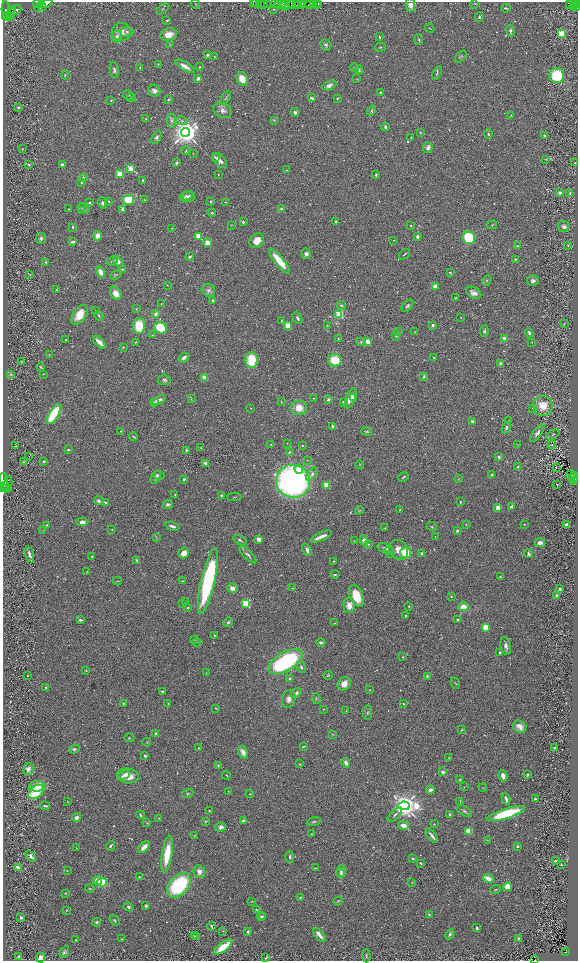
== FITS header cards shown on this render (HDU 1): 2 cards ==
NAXIS1  =                 1151
NAXIS2  =                 1917

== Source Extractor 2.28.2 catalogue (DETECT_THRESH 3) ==
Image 1151 x 1917 px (HDU 1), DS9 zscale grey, zoomed out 1/2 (1 PNG px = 2 x 2 image px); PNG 580 x 963 px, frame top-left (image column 2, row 1917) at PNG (3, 2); each listed source drawn as its Kron ellipse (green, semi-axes under 4 px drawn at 4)
Background 0.524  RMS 0.025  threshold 0.0765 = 3 sigma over >= 5 px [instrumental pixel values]
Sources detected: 708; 70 cannot appear on this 1/2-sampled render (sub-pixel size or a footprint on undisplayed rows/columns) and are neither listed nor drawn; of the other 638, the 500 brightest by FLUX_AUTO listed and drawn (138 fainter detections omitted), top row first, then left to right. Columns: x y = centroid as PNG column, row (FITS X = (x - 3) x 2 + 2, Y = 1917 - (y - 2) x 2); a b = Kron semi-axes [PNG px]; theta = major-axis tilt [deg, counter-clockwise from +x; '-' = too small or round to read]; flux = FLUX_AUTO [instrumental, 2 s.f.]
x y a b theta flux
37 3 5 3 - 2700
45 3 7 3 8 7600
253 3 2 1 - 37
257 3 5 2 - 51
261 3 2 1 - 400
285 3 4 2 - 730
292 3 2 1 - 250
298 3 2 1 - 430
302 3 2 1 - 35
310 3 3 2 - 54
314 3 3 2 - 570
316 3 2 1 - 44
318 3 2 1 - 140
570 3 2 2 - 250
573 3 2 2 - 230
196 4 5 2 - 3.4
267 4 3 2 - 670
275 4 4 2 - 840
281 4 2 1 - 590
308 4 2 1 - 20
475 4 3 2 - 2.8
577 4 2 1 - 550
263 5 4 1 - 85
278 5 3 2 - 1200
291 5 4 3 - 700
296 5 2 1 - 420
410 5 7 5 -81 34
574 5 2 1 - 130
42 6 4 2 - 3100
285 6 5 2 - 690
301 6 2 2 - 330
39 7 4 3 - 3800
575 7 5 3 - 1000
506 8 5 2 - 5.5
162 9 7 3 35 5.6
274 9 3 2 - 3.3
12 10 3 2 - 2400
15 10 6 3 31 6500
6 11 10 3 -85 4200
11 14 6 2 76 3300
8 15 3 2 - 2000
5 17 4 2 - 1000
479 17 5 4 - 7.3
167 20 3 2 - 6.6
430 28 5 2 - 3.5
510 31 6 3 -87 13
121 32 9 9 - 46
127 32 7 5 -2 14
561 33 3 3 - 330
169 35 8 6 22 56
117 36 6 5 - 17
379 37 3 2 - 4.2
419 40 5 3 - 5.9
170 44 4 2 - 3.9
326 45 6 4 -55 10
380 47 5 3 - 4.9
208 55 3 3 - 8.2
214 56 3 2 - 2.9
461 57 7 3 47 6.3
158 64 2 2 - 4.1
185 66 11 3 -30 28
140 67 2 2 - 9.4
199 67 3 2 - 3.6
354 68 4 2 - 3
114 70 8 4 -81 14
359 70 4 3 - 7
437 73 7 3 64 7.4
65 75 4 3 - 4.4
557 76 7 7 - 270
198 78 3 3 - 16
242 79 7 5 -67 58
357 79 3 3 - 3.6
329 85 7 4 23 20
154 91 6 5 - 17
380 92 3 2 - 3.7
128 95 6 3 -27 7.5
226 97 7 3 60 6
131 98 5 3 - 4.1
312 98 3 2 - 13
337 99 4 2 - 5
169 100 3 2 - 5.2
111 101 2 2 - 3.3
18 107 2 2 - 24
223 110 9 7 -28 23
372 111 5 4 - 7.9
295 112 4 4 - 10
511 115 4 2 - 2.4
146 119 2 2 - 3.6
274 120 3 3 - 5.4
171 121 7 4 -85 13
182 121 6 4 -12 11
385 127 4 2 - 8.6
186 132 4 4 - 6900
420 133 3 3 - 4
488 134 4 3 - 6.3
544 136 3 2 - 9.3
157 137 7 4 64 12
411 137 2 2 - 3.1
428 147 5 5 - 14
22 149 2 2 - 2.5
186 151 4 2 - 4.8
193 153 4 2 - 2.4
215 157 3 3 - 4.7
546 159 3 3 - 3.4
220 161 9 5 -47 28
177 163 4 3 - 8.3
575 163 3 2 - 4.4
29 165 3 2 - 6.4
63 165 4 3 - 17
130 168 3 2 - 130
286 170 3 2 - 2.6
119 174 3 2 - 160
218 175 2 2 - 3
376 175 3 2 - 7.1
83 177 4 3 - 5.5
143 180 3 2 - 10
81 182 3 3 - 5.4
560 193 4 3 - 30
570 193 3 3 - 6.8
186 196 7 3 27 9.7
188 197 6 5 - 20
128 200 5 5 - 150
144 200 3 2 - 2.7
109 201 3 2 - 4.2
210 202 4 3 - 4.7
225 202 2 2 - 2.7
90 203 2 2 - 12
102 203 5 4 - 10
81 207 3 3 - 4.5
69 209 2 2 - 2.9
84 209 6 5 - 13
123 209 4 3 - 22
281 209 2 2 - 34
81 210 3 2 - 3.7
212 213 4 3 - 4.3
336 221 3 2 - 5.5
243 222 2 2 - 20
232 225 4 2 - 2.9
411 225 3 2 - 4.3
492 225 5 2 - 3.2
564 226 6 5 - 21
73 227 3 3 - 6.4
172 228 3 2 - 2.5
97 236 5 4 - 33
199 236 3 2 - 230
417 237 3 2 - 12
41 238 5 5 - 12
469 238 6 6 - 200
394 240 2 2 - 3.6
257 241 8 6 45 55
73 242 4 2 - 17
207 243 4 4 - 58
568 245 4 3 - 4.6
517 246 4 3 - 4.4
306 254 5 5 - 15
404 254 6 2 40 4.8
190 257 4 4 - 10
515 259 4 3 - 4.4
112 261 6 3 29 8.5
279 261 16 4 -51 110
45 262 4 3 - 4.7
118 262 6 4 -67 24
122 269 4 3 - 4.1
100 272 6 3 -59 42
450 273 3 2 - 4.7
30 274 3 2 - 3.1
115 275 5 2 - 4.2
487 280 5 3 - 5.2
533 281 6 5 - 15
167 285 3 2 - 3.2
435 286 3 3 - 24
56 290 4 2 - 4.5
208 290 7 6 - 16
116 293 7 5 -60 50
474 293 8 5 -29 25
455 298 3 2 - 4.1
213 301 2 2 - 23
161 304 2 1 - 3.2
341 305 5 3 - 7
407 306 7 4 49 11
136 309 3 3 - 3.7
96 311 2 2 - 7.1
156 314 3 3 - 24
339 314 3 3 - 350
80 315 11 6 56 88
99 316 5 3 - 5.2
461 317 2 2 - 2.5
297 318 6 3 -62 9.9
281 321 3 2 - 3.5
564 324 3 2 - 2.6
327 325 3 2 - 3
433 325 4 3 - 8
139 326 8 6 -86 150
288 326 3 3 - 69
160 328 6 5 - 190
484 331 6 3 84 6.7
399 332 3 3 - 3.7
415 332 4 2 - 2.8
529 333 5 3 - 10
152 335 3 2 - 2.5
396 335 5 4 - 7.6
504 338 4 3 - 18
338 339 2 2 - 4
66 340 2 2 - 3.2
99 342 8 3 -46 50
136 342 4 2 - 4.9
361 342 3 3 - 6
368 342 4 3 - 46
532 342 3 2 - 2.8
123 347 3 2 - 3.7
49 355 3 2 - 3.2
434 357 2 1 - 2.7
184 358 6 3 38 24
251 360 8 6 -90 160
335 360 7 6 - 130
21 362 3 3 - 2.5
500 363 3 2 - 13
41 367 4 2 - 6.5
11 374 4 3 - 5.1
43 374 3 2 - 3.3
424 376 4 3 - 8.5
205 377 2 2 - 130
164 380 6 5 - 12
314 398 2 2 - 2.5
351 398 10 4 68 50
353 398 2 2 - 22
191 399 3 2 - 3
328 399 3 3 - 11
159 400 7 3 25 25
154 402 4 3 - 5.5
281 402 4 3 - 4.1
344 402 3 3 - 15
543 406 10 9 - 93
251 408 2 1 - 2.8
299 408 8 7 - 76
533 408 3 2 - 2.7
54 414 11 4 58 340
472 421 3 3 - 11
508 421 2 2 - 3.9
333 427 4 3 - 21
506 428 6 3 66 9.9
121 431 2 2 - 13
367 432 5 4 - 6.7
537 433 10 4 54 20
553 435 7 3 26 8.5
133 437 4 2 - 4.5
287 443 2 2 - 2.9
271 444 3 2 - 2.9
302 445 3 2 - 4.4
518 445 4 3 - 3.5
552 445 4 3 - 6.1
16 446 3 2 - 2.5
201 448 3 2 - 2.7
68 450 3 2 - 4.1
186 450 2 2 - 18
290 452 4 3 - 8.7
29 457 2 1 - 31
499 457 2 2 - 13
307 460 3 2 - 2.9
44 461 2 2 - 28
24 462 2 2 - 18
205 463 3 3 - 15
359 465 4 3 - 3.5
518 466 4 3 - 5.3
556 467 3 3 - 9.9
299 469 4 4 - 31
312 474 7 4 50 20
158 475 6 3 -7 8.1
492 475 4 3 - 5.5
571 475 5 2 - 340
575 475 2 2 - 800
156 477 7 4 56 14
404 477 5 2 - 6.5
573 478 5 3 - 700
184 479 3 3 - 8.1
458 479 4 2 - 3.2
574 480 3 2 - 400
293 481 17 16 - 1800
3 482 9 3 -89 4000
8 484 8 2 80 4500
557 484 2 1 - 46
326 485 3 3 - 200
5 486 5 2 - 2500
3 488 3 2 - 1200
175 495 3 3 - 3.2
221 496 4 3 - 8.8
234 497 7 2 0 3.7
98 501 4 3 - 15
105 502 3 2 - 7.5
460 502 2 2 - 6.2
168 504 5 3 - 13
512 506 3 2 - 15
498 507 2 2 - 80
359 510 4 3 - 4.9
400 510 2 2 - 3
82 522 6 4 2 18
466 524 4 3 - 3.6
524 524 2 2 - 2.5
46 525 3 2 - 3.5
567 525 4 3 - 21
172 526 7 3 -15 18
432 527 5 3 - 5.1
385 528 4 3 - 3.6
43 530 3 2 - 2.5
112 530 2 2 - 3
457 531 4 3 - 7.4
435 536 3 2 - 2.5
156 537 4 2 - 3.7
321 537 11 2 24 36
259 539 3 3 - 29
240 540 7 3 -28 8.2
354 541 3 2 - 2.6
364 541 5 3 - 35
540 543 5 3 - 26
368 544 4 3 - 3.9
385 548 8 4 -17 18
307 550 6 3 -68 16
399 550 10 9 - 55
390 552 5 4 - 7.2
184 553 5 5 - 38
406 553 5 5 - 120
422 553 2 2 - 10
528 553 4 3 - 11
29 554 8 3 -74 14
248 555 11 3 -44 14
92 556 3 2 - 3.2
136 560 3 2 - 5.2
333 561 2 2 - 6.1
87 572 3 2 - 3.5
335 574 4 2 - 6.1
500 577 3 2 - 5
117 581 4 2 - 3.1
182 581 3 3 - 3.4
208 581 33 7 77 640
232 588 5 4 - 25
292 588 4 3 - 4.5
560 589 4 2 - 9.9
556 595 3 2 - 6.4
356 596 12 6 -69 120
451 597 2 2 - 7.4
186 602 3 2 - 3.4
183 604 2 2 - 3.2
246 604 3 3 - 450
349 606 7 5 -85 50
409 606 3 2 - 4.3
188 607 4 3 - 4.2
463 607 5 4 - 53
406 616 2 2 - 6.7
80 620 4 2 - 9.7
458 620 3 2 - 10
228 622 5 3 - 6.5
335 623 4 2 - 3.7
485 627 4 3 - 57
214 635 2 2 - 3.7
195 639 3 2 - 3.3
197 642 4 2 - 2.7
321 642 4 3 - 11
506 646 9 5 -78 21
500 652 3 2 - 6.5
403 657 3 3 - 4.4
285 662 19 9 30 570
301 667 6 3 -65 9.6
86 670 4 2 - 3.6
206 673 3 2 - 2.5
328 675 4 3 - 4.2
28 676 2 2 - 2.8
427 676 2 2 - 16
290 679 2 2 - 14
455 683 6 2 -64 4.1
344 684 7 6 - 36
46 687 3 2 - 5.3
369 690 3 2 - 2.7
162 691 3 2 - 6.3
296 693 6 4 38 13
316 698 5 3 - 5.7
289 699 9 6 77 28
123 703 4 3 - 5.3
168 703 2 2 - 3.1
403 704 3 2 - 3.9
216 708 3 2 - 3.5
324 709 3 2 - 3.4
346 711 2 2 - 5.2
368 712 7 4 85 11
520 727 7 6 - 40
462 730 4 2 - 3.4
156 734 3 2 - 19
332 734 2 2 - 3
129 738 5 3 - 4.7
147 742 4 3 - 4
303 747 4 1 - 4.1
554 747 4 2 - 3.9
198 748 2 2 - 3.2
74 749 5 4 - 9.2
243 752 7 4 -64 28
145 756 4 3 - 4.7
449 758 2 2 - 3.8
346 763 5 3 - 20
300 764 3 2 - 3.5
218 765 3 3 - 5
28 769 6 5 - 25
443 772 3 2 - 17
124 775 6 3 24 13
226 775 4 2 - 4.4
528 775 4 2 - 5.5
128 776 11 7 -7 70
503 776 6 4 -75 21
460 779 3 3 - 3.8
37 786 7 5 9 98
464 787 4 2 - 2.8
483 788 4 2 - 3.1
430 790 4 2 - 16
228 791 2 2 - 2.8
36 792 9 6 34 170
188 794 6 3 15 6.2
250 794 4 2 - 2.9
506 799 6 2 -72 19
535 799 3 2 - 4.9
68 802 3 2 - 2.5
460 802 4 1 - 2.7
45 806 5 2 - 7
404 806 5 4 - 6300
209 811 3 2 - 4.1
464 811 8 4 -28 11
506 814 20 5 17 260
140 815 4 2 - 6.1
395 815 9 3 45 10
450 815 3 3 - 7.2
76 818 4 4 - 18
159 818 3 2 - 3.1
243 821 4 3 - 12
205 822 3 3 - 3.8
314 822 7 3 20 7.1
147 823 2 2 - 3.9
434 824 3 2 - 2.9
404 825 6 4 -13 36
221 827 5 4 - 22
469 831 4 3 - 72
311 834 3 2 - 2.6
194 836 4 2 - 3.2
432 836 8 2 -51 20
487 840 3 2 - 2.5
111 846 5 2 - 7.9
517 846 2 2 - 8
144 847 7 3 45 42
76 848 2 2 - 3
167 854 18 5 81 130
31 856 6 3 -49 17
290 857 6 3 -89 8.3
413 859 3 2 - 5.5
555 861 4 2 - 6.1
420 863 3 2 - 5.1
561 865 2 1 - 3.4
18 868 2 2 - 120
315 868 2 2 - 5.3
67 871 2 2 - 2.7
341 871 6 4 76 15
199 872 6 5 - 32
341 873 4 4 - 9.3
140 877 4 2 - 3.8
488 878 5 3 - 53
97 881 4 4 - 48
102 882 4 4 - 140
412 882 3 3 - 3.1
179 885 14 9 48 450
507 887 4 4 - 56
90 888 4 2 - 3.9
495 889 5 2 - 4.7
65 893 2 2 - 3.5
300 897 3 2 - 4
252 901 3 2 - 2.9
338 901 5 2 - 4.8
146 906 3 3 - 10
129 907 5 4 - 8.4
66 910 3 2 - 2.6
257 910 4 3 - 5.5
429 915 3 3 - 3.9
261 917 4 4 - 6.8
263 917 3 2 - 4.1
21 918 3 2 - 7.9
114 920 6 3 -51 5.9
97 922 4 4 - 9.4
211 926 4 2 - 6.5
477 928 4 2 - 7.9
223 931 4 2 - 3.9
248 932 4 3 - 10
450 934 5 3 - 9.1
319 935 8 3 -50 40
194 936 3 2 - 4.2
196 936 3 2 - 2.8
519 938 3 3 - 12
121 939 2 2 - 3.9
75 940 2 1 - 2.5
223 947 11 4 37 130
64 952 6 4 58 8.1
566 952 2 1 - 5.2
366 956 6 3 -88 5.7
19 957 3 2 - 6.9
40 958 5 4 - 19
266 958 4 2 - 3.9
535 960 2 1 - 16
At the frame edge (FLAGS 8, measured only in part): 7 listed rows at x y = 37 3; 45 3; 253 3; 577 4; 3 482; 3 488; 535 960
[138 fainter detections neither listed nor drawn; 70 sub-pixel or undisplayed-footprint detections neither listed nor drawn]